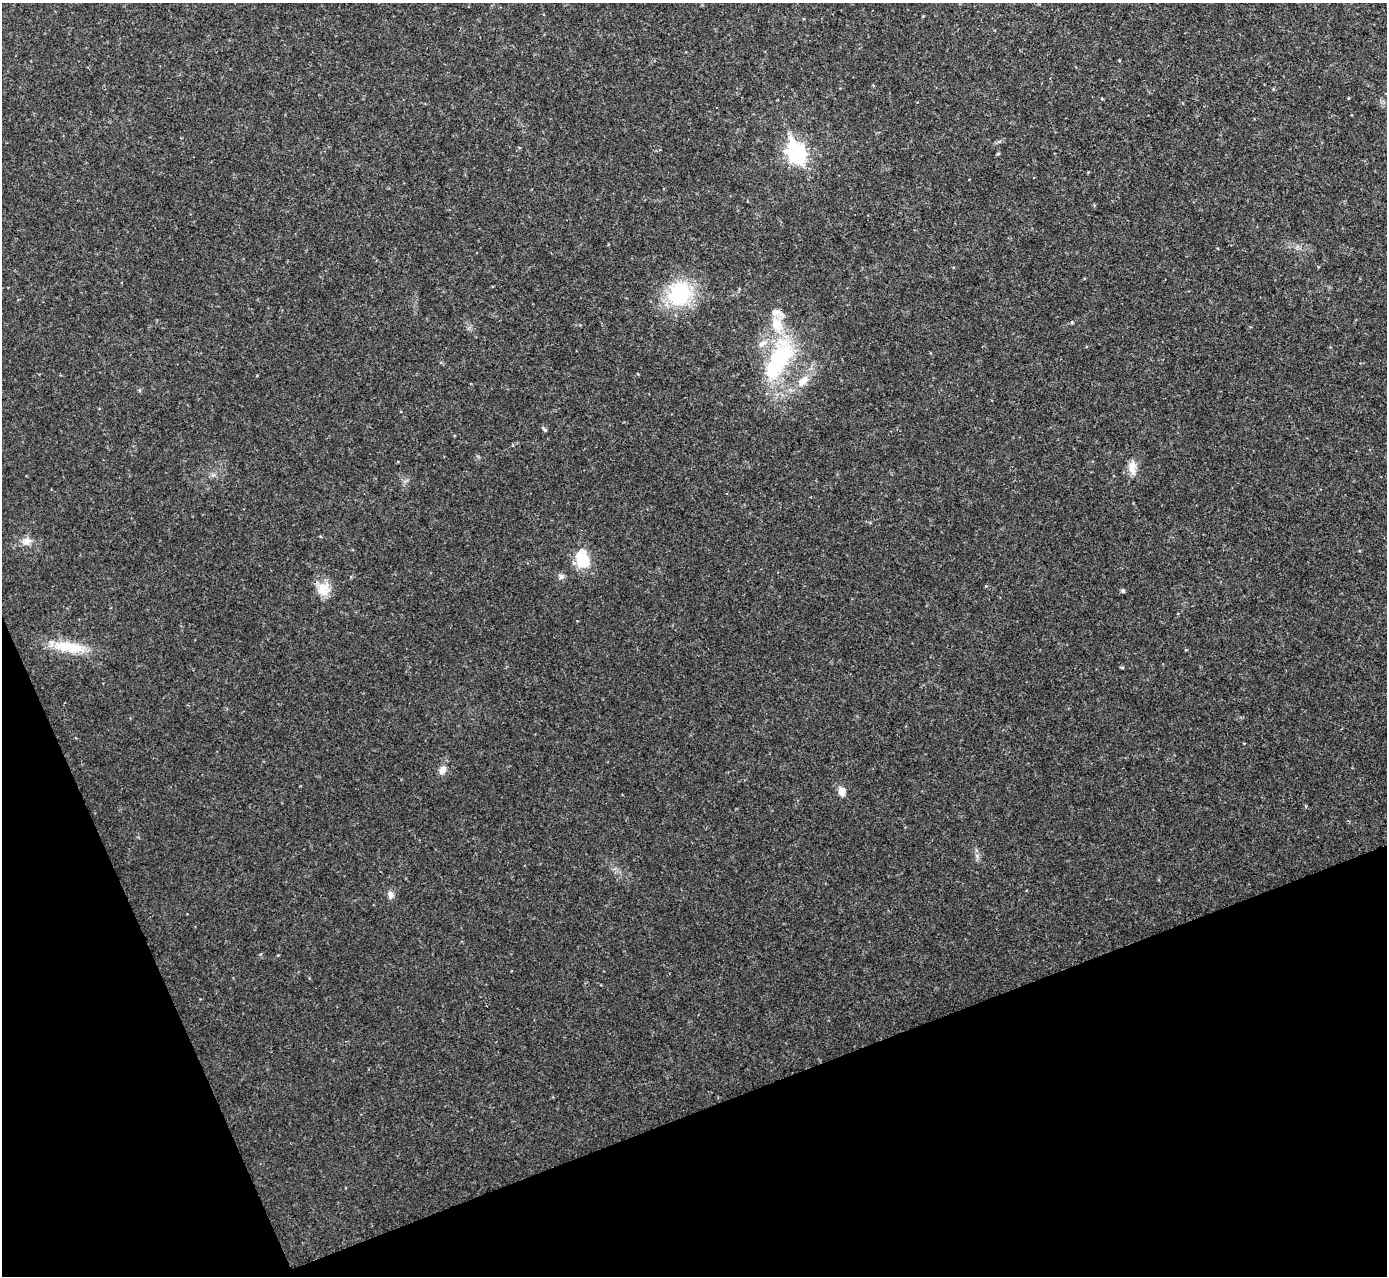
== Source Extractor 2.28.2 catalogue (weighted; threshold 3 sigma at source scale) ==
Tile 14 of 4 x 4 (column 2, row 4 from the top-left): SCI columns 1387-2771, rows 153-1426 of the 5544 x 5531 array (HDU 1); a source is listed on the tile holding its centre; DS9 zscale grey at full resolution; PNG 1389 x 1278 px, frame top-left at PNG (2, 3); no overlay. Shown black and unused: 19% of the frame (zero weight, under 2 of 3 exposures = <1% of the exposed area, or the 3 px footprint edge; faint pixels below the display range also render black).
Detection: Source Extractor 2.28.2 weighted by HDU 2 'WHT'; one run over the whole footprint, this tile lists its part. Background 0.0828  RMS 0.0084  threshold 0.0378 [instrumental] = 3 sigma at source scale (4.5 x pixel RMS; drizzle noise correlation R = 1.50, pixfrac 1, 0.05/0.05 arcsec/px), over >= 5 px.
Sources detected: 20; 1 inside a brighter object's white glare — not listed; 2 inside a brighter listed object's ellipse — not listed separately; the other 17 listed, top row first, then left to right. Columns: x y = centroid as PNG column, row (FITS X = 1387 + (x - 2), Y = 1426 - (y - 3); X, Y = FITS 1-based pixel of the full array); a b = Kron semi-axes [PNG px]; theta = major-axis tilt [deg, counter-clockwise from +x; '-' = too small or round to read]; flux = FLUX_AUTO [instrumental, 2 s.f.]
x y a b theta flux
796 153 9 7 -66 310
998 154 4 4 - 0.95
679 294 22 18 59 67
776 313 13 8 18 5.1
780 361 56 26 69 83
803 381 16 9 51 8.9
545 430 6 4 -41 1.1
1132 468 20 9 -85 7.7
27 541 10 10 - 5.3
582 559 22 15 -68 22
561 576 8 6 75 2.3
323 589 18 16 -74 13
1123 591 5 4 - 1.6
68 647 43 13 -8 26
442 770 11 8 60 4.8
842 791 11 7 -77 6
390 894 9 7 -63 3.5